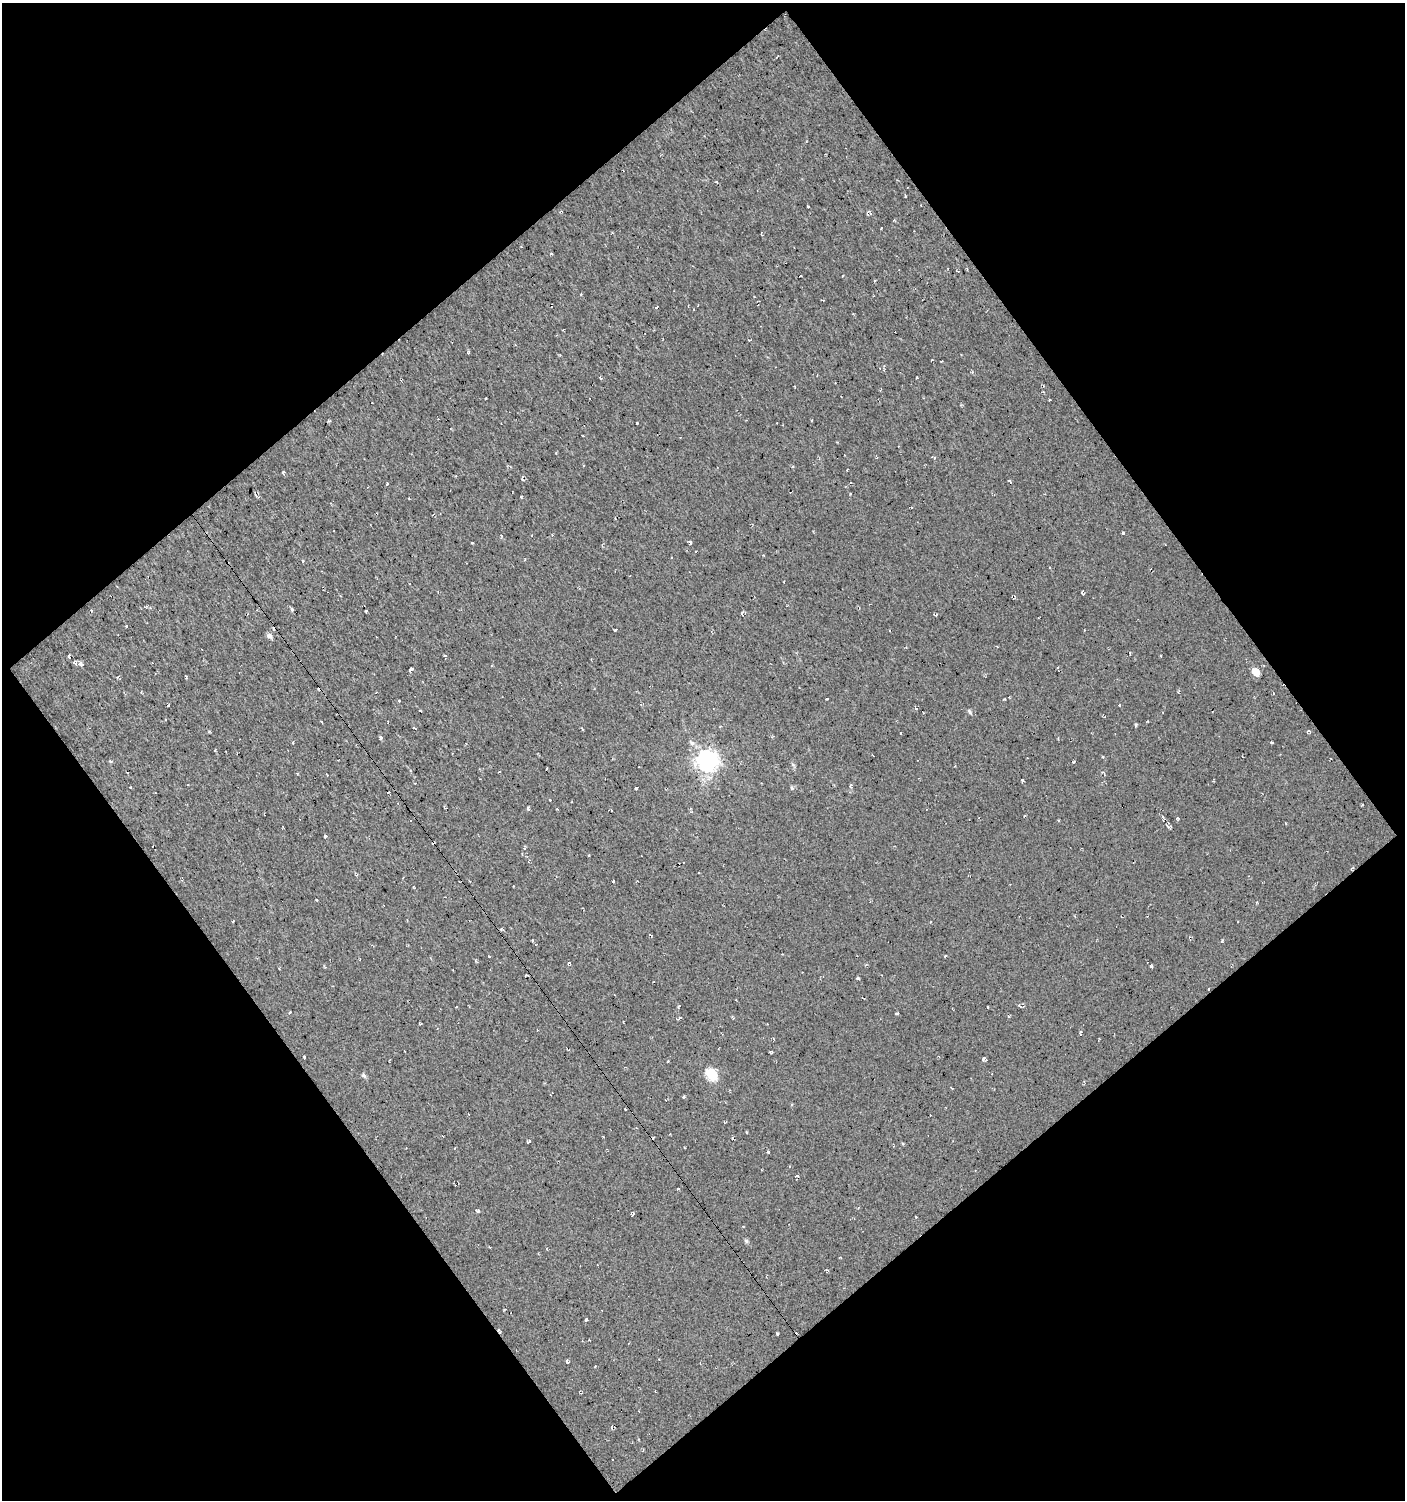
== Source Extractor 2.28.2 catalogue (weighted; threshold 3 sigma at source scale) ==
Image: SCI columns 712-2114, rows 413-1910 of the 2966 x 2989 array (HDU 1 of 3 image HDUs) = the unmasked area's bounding box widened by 8 px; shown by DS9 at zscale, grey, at full resolution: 1 PNG px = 1 image px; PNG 1407 x 1502 px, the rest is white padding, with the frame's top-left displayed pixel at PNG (2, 3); no overlay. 50% of this frame is shown black and not used: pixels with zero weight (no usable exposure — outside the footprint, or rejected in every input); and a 3 px margin inside the footprint's outer edge (the drizzle kernel's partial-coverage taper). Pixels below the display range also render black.
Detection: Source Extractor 2.28.2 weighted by HDU 2 'WHT'. Background 7.67e-04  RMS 0.019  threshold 0.0851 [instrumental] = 3 sigma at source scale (4.5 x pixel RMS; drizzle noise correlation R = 1.50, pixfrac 1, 0.0396/0.0396 arcsec/px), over >= 5 px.
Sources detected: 125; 9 cosmic-ray / hot-pixel residue — not listed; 1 inside a brighter listed object's ellipse — not listed separately; the other 115 listed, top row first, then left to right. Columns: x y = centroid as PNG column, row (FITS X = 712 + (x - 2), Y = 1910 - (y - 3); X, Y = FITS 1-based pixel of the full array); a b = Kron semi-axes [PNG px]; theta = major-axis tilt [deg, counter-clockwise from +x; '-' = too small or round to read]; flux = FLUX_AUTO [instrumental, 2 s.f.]
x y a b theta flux
905 197 4 2 - 2.1
867 214 7 3 -76 2.1
894 220 4 3 - 1.6
612 233 4 2 - 1.4
551 253 4 3 - 1.5
657 308 3 3 - 2.4
694 309 3 2 - 1.2
853 314 4 2 - 1.3
749 340 4 3 - 1.5
600 378 4 3 - 3
329 421 3 2 - 2.7
637 423 3 2 - 1.8
583 436 3 2 - 1.2
934 457 4 3 - 2.9
283 473 5 3 - 2.6
522 479 5 3 - 2.6
1010 482 4 2 - 4.2
387 484 3 2 - 1.9
255 494 6 2 -64 2.9
851 494 3 2 - 1.3
1123 533 3 3 - 2.6
472 543 3 2 - 1.3
690 543 4 3 - 5.6
525 559 4 3 - 1.6
303 561 4 3 - 1.8
1082 593 4 3 - 4.5
292 609 4 4 - 3
91 611 4 3 - 2.6
366 611 3 3 - 2.8
742 614 10 4 74 3.1
935 615 4 3 - 2.8
126 626 3 3 - 14
615 630 3 2 - 2.6
1084 630 2 2 - 1.4
269 636 7 6 - 6.3
69 656 4 3 - 4.7
445 656 5 3 - 1.6
1161 656 3 2 - 1.5
80 664 7 4 -26 7.2
411 669 5 4 - 4.8
1256 672 7 5 -54 28
186 678 3 3 - 1.7
827 699 3 2 - 1.3
1005 699 4 3 - 1.5
399 701 3 3 - 1.7
641 704 4 2 - 1.8
169 705 3 2 - 1.7
1119 705 3 3 - 3.3
970 712 6 5 - 3.7
321 722 3 2 - 2.3
1136 725 4 3 - 2.7
720 726 5 3 - 1.4
415 728 4 3 - 1.9
1308 731 6 3 19 2.3
901 733 3 2 - 2.5
380 738 3 3 - 4.6
293 742 3 2 - 1.6
1272 742 3 3 - 3
1102 757 3 3 - 2.6
707 760 9 8 - 1100
110 761 4 3 - 3.2
1073 762 4 2 - 1.6
499 772 3 2 - 1.4
1022 780 3 3 - 1.8
851 786 6 5 - 3.9
130 787 3 2 - 1.2
636 788 3 3 - 2.7
792 788 5 5 - 2.6
388 792 4 2 - 1.2
550 800 3 2 - 1.7
1362 805 3 2 - 2
528 808 5 4 - 3.1
690 808 5 4 - 2.8
1163 818 9 4 -58 3.9
1177 818 3 3 - 2.5
410 820 3 3 - 6.1
1058 820 3 2 - 1.3
325 836 4 3 - 2.2
524 847 7 3 -89 2.3
1351 868 4 3 - 2.2
613 881 3 2 - 1.7
317 900 3 2 - 1.3
501 929 5 3 - 3
945 956 3 2 - 1.5
476 961 7 2 -44 1.6
569 963 3 3 - 2.5
1151 966 3 3 - 3.2
525 975 4 2 - 1.4
858 978 4 4 - 2
1209 989 3 2 - 1.5
290 1012 3 2 - 1.6
897 1014 4 3 - 2.3
1009 1016 4 3 - 2.3
680 1018 5 3 - 2.6
1080 1032 5 3 - 3
770 1052 3 3 - 1.9
304 1057 4 2 - 2.5
984 1059 5 3 - 4.4
712 1074 7 6 - 130
364 1075 6 5 - 4.4
683 1097 4 3 - 2.1
625 1109 3 3 - 2.3
603 1136 3 2 - 1.4
528 1141 5 3 - 2.3
768 1152 3 3 - 2.5
678 1189 3 3 - 2.4
478 1211 5 4 - 3
633 1213 6 4 -84 2.5
916 1217 3 2 - 2.2
746 1241 6 5 - 3.2
827 1270 5 3 - 1.8
586 1319 4 3 - 2.1
777 1333 3 2 - 1.9
567 1362 5 3 - 2
595 1366 3 2 - 1.5
Overlapping masked pixels (flux is a lower limit): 2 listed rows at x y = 1351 868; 1209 989
Unlisted compact peaks at least as high as the median listed source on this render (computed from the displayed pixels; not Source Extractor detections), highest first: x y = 1222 941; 521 497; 808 206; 917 377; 797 1176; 678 1007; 793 764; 215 750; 881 228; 209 731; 489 956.